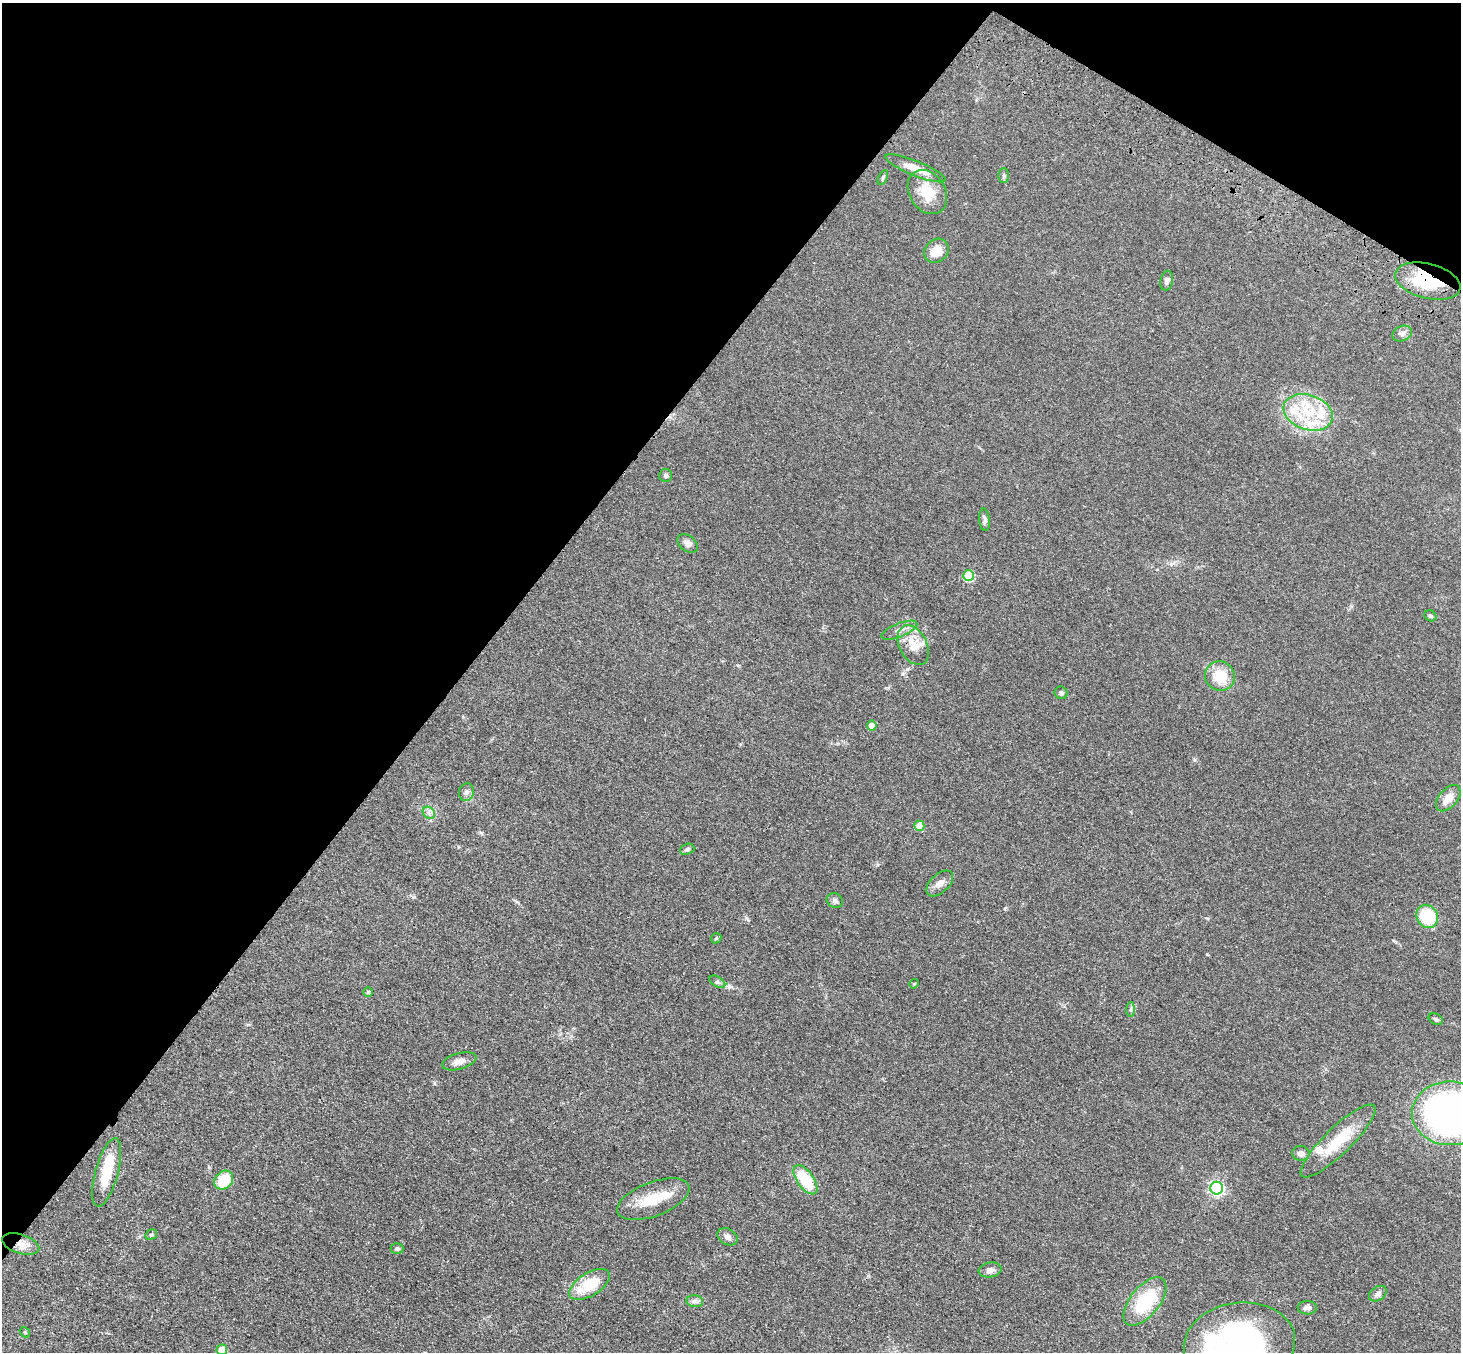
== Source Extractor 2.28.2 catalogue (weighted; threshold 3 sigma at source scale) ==
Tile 2 of 4 x 4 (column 2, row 1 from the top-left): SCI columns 1538-2996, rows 4299-5648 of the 5990 x 6038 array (HDU 1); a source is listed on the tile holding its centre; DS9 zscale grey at full resolution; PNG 1463 x 1354 px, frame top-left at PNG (2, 3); each listed source drawn as its Kron ellipse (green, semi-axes under 4 px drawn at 4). Shown black and unused: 35% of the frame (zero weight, under 3 of 4 exposures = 6% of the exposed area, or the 3 px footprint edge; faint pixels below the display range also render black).
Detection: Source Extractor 2.28.2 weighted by HDU 2 'WHT'; one run over the whole footprint, this tile lists its part. Background 0.0389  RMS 0.0045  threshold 0.0204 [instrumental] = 3 sigma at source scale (4.5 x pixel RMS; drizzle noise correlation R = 1.50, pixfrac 1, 0.05/0.05 arcsec/px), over >= 5 px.
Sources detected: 62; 2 inside a brighter object's white glare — neither listed nor drawn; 5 inside a brighter listed object's ellipse — not listed separately; the other 55 listed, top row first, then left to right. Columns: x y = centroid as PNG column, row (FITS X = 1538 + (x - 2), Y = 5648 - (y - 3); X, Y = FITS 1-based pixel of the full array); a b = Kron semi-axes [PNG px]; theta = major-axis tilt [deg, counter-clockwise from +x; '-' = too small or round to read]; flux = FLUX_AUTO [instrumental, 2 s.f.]
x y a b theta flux
915 168 32 7 -22 6.8
1004 175 7 5 -89 0.82
883 177 8 4 64 0.67
927 192 24 18 -57 12
936 251 13 11 44 6
1167 281 10 6 79 1.5
1428 281 33 17 -14 24
1402 333 10 7 24 1.6
1308 412 25 17 -18 17
665 475 6 6 - 0.9
985 520 11 5 -85 1.4
688 544 11 7 -38 2.2
969 576 5 5 - 25
1430 616 6 5 - 0.81
899 630 19 7 22 2.8
913 645 21 13 -62 8.1
1220 676 15 14 - 10
1061 693 6 6 - 1
872 726 5 5 - 4.8
466 792 9 7 75 1.6
1448 798 15 9 48 5
429 813 7 5 -45 1.4
919 826 5 5 - 8
687 849 7 5 20 1
940 883 16 9 43 2.9
835 901 8 7 - 1.4
1427 916 12 10 -58 21
716 938 6 4 46 0.57
717 982 9 5 -32 1.1
914 984 5 4 - 0.44
368 992 5 5 - 0.57
1131 1009 7 4 88 0.88
1436 1019 7 5 -28 0.92
459 1061 17 8 16 3.2
1450 1113 38 32 0 190
1338 1141 50 13 44 16
1301 1153 9 7 -8 2.2
107 1172 35 11 75 14
224 1180 10 8 46 12
805 1180 17 8 -55 16
1217 1188 6 6 - 78
653 1199 38 17 21 13
151 1235 6 5 - 0.74
728 1237 11 8 -29 1.8
21 1244 19 9 -17 5.1
397 1248 6 5 - 1.1
990 1270 11 7 8 2.2
589 1284 23 11 32 15
1378 1294 10 6 34 1.5
695 1301 8 6 -6 1.4
1145 1301 29 14 51 24
1307 1308 9 6 -1 1.8
25 1332 6 4 -49 0.62
1239 1344 56 41 8 110
222 1350 5 5 - 8.6
Overlapping masked pixels (flux is a lower limit): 2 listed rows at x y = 1428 281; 21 1244
Isophote crosses this tile's border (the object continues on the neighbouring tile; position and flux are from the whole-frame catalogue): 3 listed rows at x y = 1450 1113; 1239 1344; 222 1350